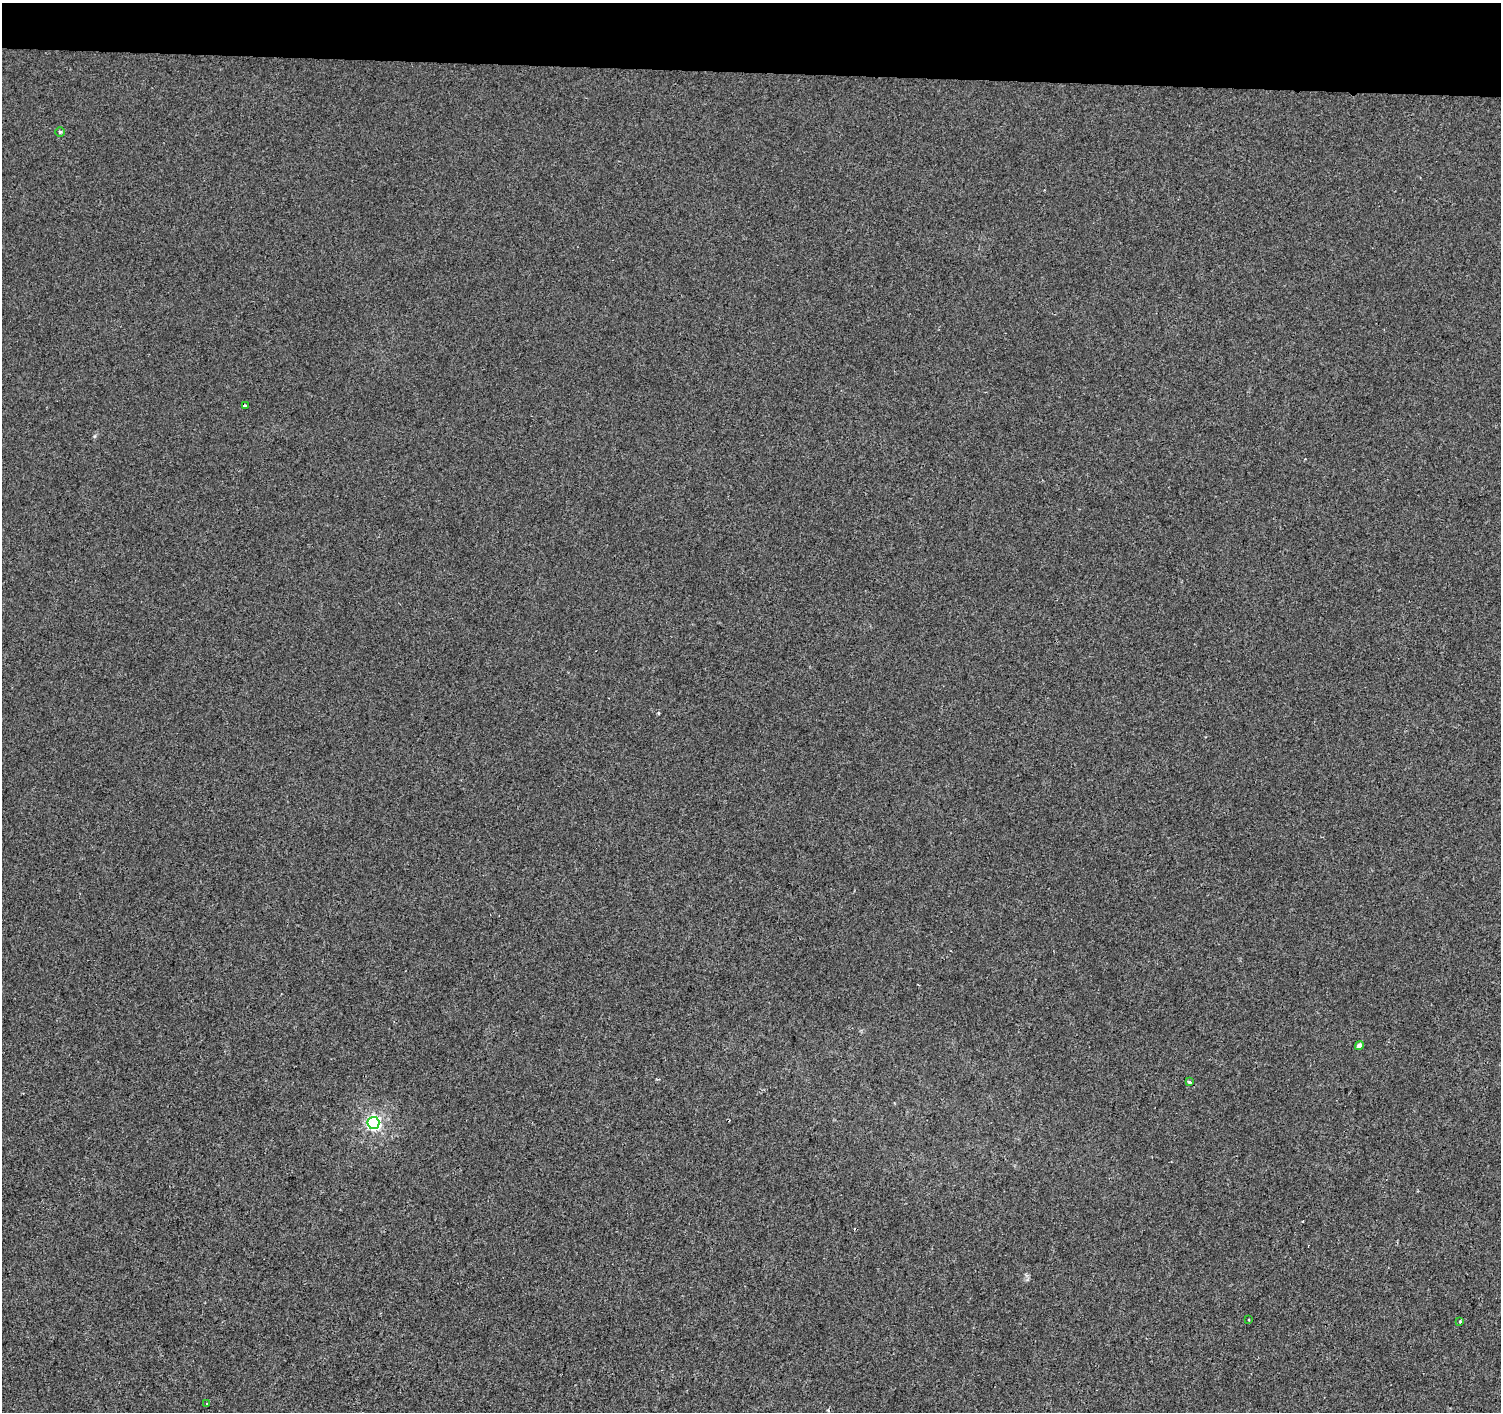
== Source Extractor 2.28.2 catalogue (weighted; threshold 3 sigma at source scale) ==
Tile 2 of 3 x 3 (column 2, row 1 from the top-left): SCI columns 1506-3004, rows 3102-4511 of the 4502 x 4738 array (HDU 1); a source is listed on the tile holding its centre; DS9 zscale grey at full resolution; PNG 1503 x 1414 px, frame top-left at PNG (2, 3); each listed source drawn as its Kron ellipse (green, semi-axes under 4 px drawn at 4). Shown black and unused: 5% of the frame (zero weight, under 2 of 3 exposures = <1% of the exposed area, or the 3 px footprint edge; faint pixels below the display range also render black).
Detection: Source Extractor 2.28.2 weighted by HDU 2 'WHT'; one run over the whole footprint, this tile lists its part. Background -7.82e-04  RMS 0.0042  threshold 0.0187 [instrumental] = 3 sigma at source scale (4.5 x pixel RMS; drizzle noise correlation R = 1.50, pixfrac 1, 0.0396/0.0396 arcsec/px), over >= 5 px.
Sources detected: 9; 1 cosmic-ray / hot-pixel residue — neither listed nor drawn; the other 8 listed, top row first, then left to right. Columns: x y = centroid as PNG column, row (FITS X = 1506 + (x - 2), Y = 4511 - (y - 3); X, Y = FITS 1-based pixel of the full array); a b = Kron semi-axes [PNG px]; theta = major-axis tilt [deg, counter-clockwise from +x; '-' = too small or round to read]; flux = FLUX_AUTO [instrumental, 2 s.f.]
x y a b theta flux
60 132 4 4 - 0.46
245 406 4 3 - 2.2
1359 1045 5 4 - 2
1189 1082 3 3 - 1.7
373 1123 6 6 - 86
1249 1320 3 2 - 0.61
1460 1322 4 4 - 0.62
207 1404 3 3 - 0.76